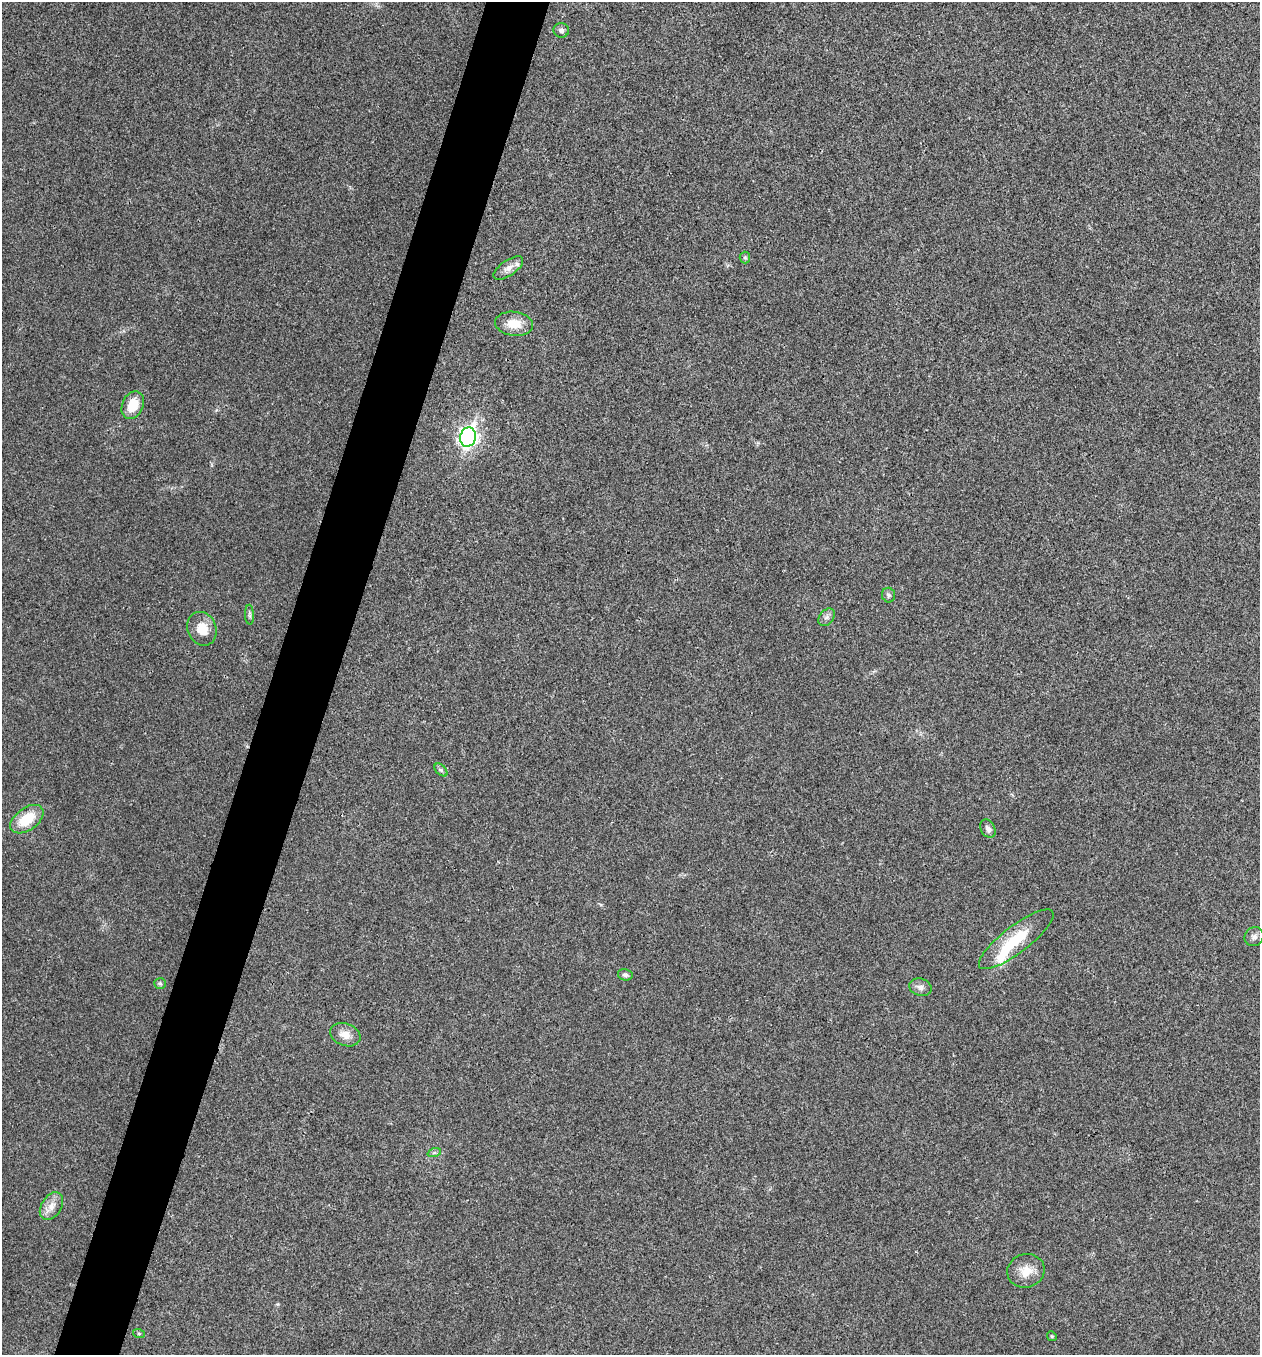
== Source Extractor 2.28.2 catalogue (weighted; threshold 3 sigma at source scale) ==
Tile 7 of 4 x 4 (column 3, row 2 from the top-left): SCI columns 2650-3907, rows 2710-4062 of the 5430 x 5416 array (HDU 1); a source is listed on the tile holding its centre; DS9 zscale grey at full resolution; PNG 1262 x 1357 px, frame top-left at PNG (2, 2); each listed source drawn as its Kron ellipse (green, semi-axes under 4 px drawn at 4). Shown black and unused: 5% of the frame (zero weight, under 3 of 4 exposures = <1% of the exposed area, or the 3 px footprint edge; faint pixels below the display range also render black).
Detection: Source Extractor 2.28.2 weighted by HDU 2 'WHT'; one run over the whole footprint, this tile lists its part. Background 0.0236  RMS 0.0054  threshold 0.0242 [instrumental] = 3 sigma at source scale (4.5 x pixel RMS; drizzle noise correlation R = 1.50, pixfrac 1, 0.05/0.05 arcsec/px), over >= 5 px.
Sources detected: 26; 1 inside a brighter object's white glare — neither listed nor drawn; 1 inside a brighter listed object's ellipse — not listed separately; the other 24 listed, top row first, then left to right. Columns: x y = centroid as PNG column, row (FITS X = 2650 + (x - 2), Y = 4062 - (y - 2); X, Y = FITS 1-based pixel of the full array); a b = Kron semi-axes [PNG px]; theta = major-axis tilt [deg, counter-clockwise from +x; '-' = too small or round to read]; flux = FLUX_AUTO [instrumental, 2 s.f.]
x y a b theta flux
561 30 8 7 - 1.6
745 258 6 5 - 0.94
508 268 17 7 35 3.9
514 324 19 12 -7 9
133 405 14 10 65 11
468 437 10 8 72 220
888 595 7 6 - 1.4
249 615 10 4 -87 1.2
826 617 10 7 49 2.2
202 629 17 14 -67 9.6
441 770 8 4 -45 1.2
27 819 19 11 36 15
988 829 10 7 -61 2
1254 937 10 9 - 2.2
1016 939 46 13 37 21
625 975 7 5 -14 1.4
160 983 6 5 - 0.87
920 987 11 8 -19 2.6
345 1035 16 11 -20 5.5
434 1153 7 4 19 1
51 1206 15 10 58 5.1
1026 1271 19 16 18 7.9
139 1334 6 4 -19 0.63
1052 1336 5 4 - 0.63